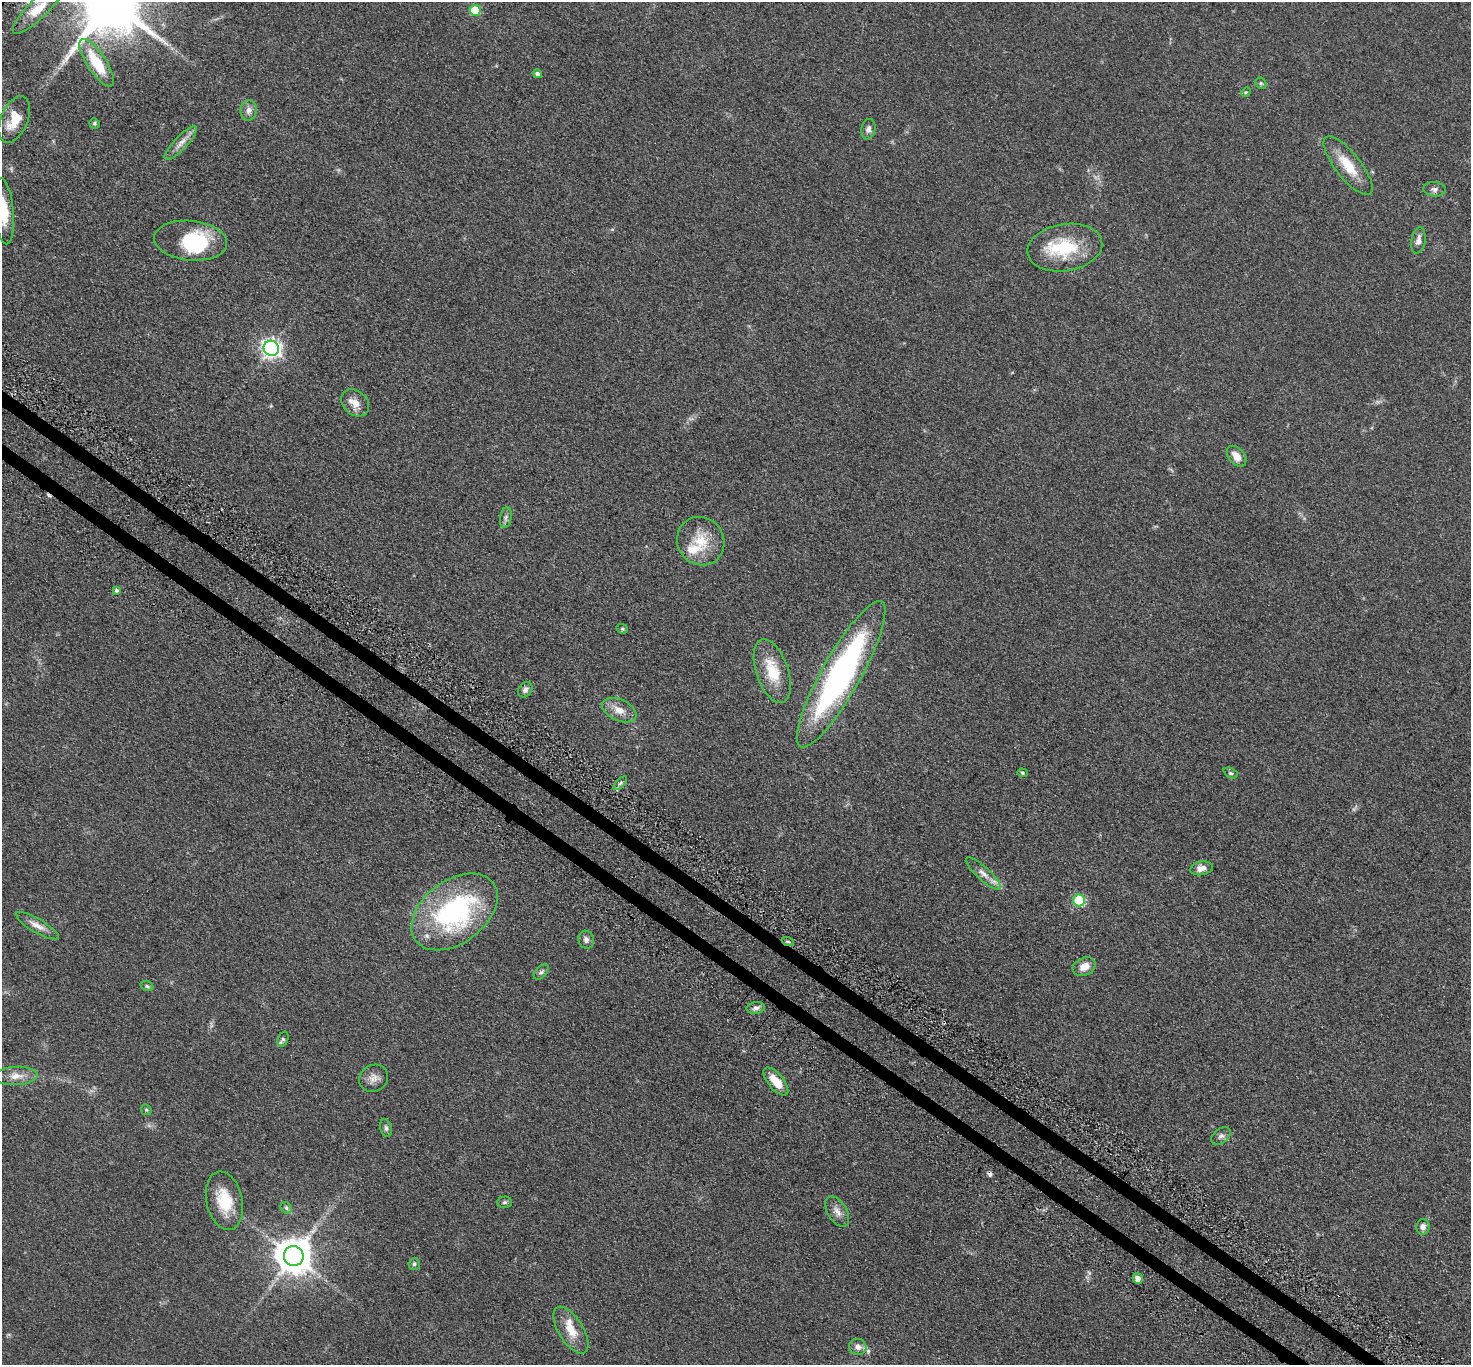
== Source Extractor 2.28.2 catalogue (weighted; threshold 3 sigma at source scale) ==
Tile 6 of 4 x 4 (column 2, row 2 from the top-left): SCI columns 1537-3005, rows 3082-4444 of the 6011 x 6022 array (HDU 1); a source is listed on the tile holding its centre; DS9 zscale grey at full resolution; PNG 1473 x 1367 px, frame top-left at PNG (2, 2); each listed source drawn as its Kron ellipse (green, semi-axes under 4 px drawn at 4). Shown black and unused: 2% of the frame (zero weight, under 3 of 5 exposures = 4% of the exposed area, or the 3 px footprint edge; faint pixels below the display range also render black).
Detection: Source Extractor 2.28.2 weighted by HDU 2 'WHT'; one run over the whole footprint, this tile lists its part. Background 0.0471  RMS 0.0071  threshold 0.0319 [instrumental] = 3 sigma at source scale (4.5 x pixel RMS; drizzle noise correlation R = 1.50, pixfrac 1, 0.05/0.05 arcsec/px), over >= 5 px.
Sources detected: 64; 1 inside a brighter object's white glare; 2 cosmic-ray / hot-pixel residue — neither listed nor drawn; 2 inside a brighter listed object's ellipse — not listed separately; the other 59 listed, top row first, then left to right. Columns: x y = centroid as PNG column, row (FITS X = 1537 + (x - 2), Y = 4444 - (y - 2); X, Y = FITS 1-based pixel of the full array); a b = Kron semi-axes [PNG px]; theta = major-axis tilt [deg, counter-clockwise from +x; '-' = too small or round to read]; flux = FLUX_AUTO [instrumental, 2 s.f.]
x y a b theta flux
39 8 35 9 45 13
475 10 5 5 - 31
97 63 28 9 -57 23
537 74 5 4 - 1.7
1261 83 6 5 - 1.1
1246 92 5 4 - 0.65
249 110 10 8 80 3.5
14 119 24 13 67 16
94 123 5 5 - 1.1
868 129 10 7 80 2.8
181 143 22 6 46 5.6
1348 166 36 12 -52 17
1434 189 11 7 -4 2.6
4 211 33 10 -85 17
1418 240 13 7 81 3.9
191 241 37 20 -6 43
1065 248 38 23 8 39
271 348 8 7 - 300
355 403 15 12 -41 7
1236 456 12 7 -49 6.9
506 518 10 5 82 2.1
701 541 25 23 -54 21
116 590 4 4 - 1.4
622 629 6 4 -20 0.95
772 671 33 16 -71 22
841 674 83 19 61 190
525 690 8 6 54 2.4
619 710 18 10 -24 7.9
1022 773 5 4 - 0.92
1231 773 7 5 -25 1.2
620 783 8 3 45 1.4
1201 868 11 7 11 4.7
983 873 23 6 -42 5.7
1079 900 6 5 - 46
454 912 48 31 37 120
37 926 24 7 -30 5.7
586 940 9 7 -73 2.6
788 942 6 4 -19 1.2
1084 967 12 8 26 6.5
541 972 9 5 45 1.6
147 986 7 5 -17 1.3
756 1008 9 5 7 2.4
283 1039 8 5 70 1.5
16 1076 21 9 3 7.5
374 1078 15 13 28 5.6
776 1081 17 7 -50 11
146 1110 6 5 - 0.91
386 1128 9 5 -76 1.7
1221 1136 11 7 38 2.7
224 1201 30 18 -77 22
504 1202 7 5 2 1.4
286 1208 6 5 - 1.2
837 1212 17 9 -58 5.2
1423 1227 8 6 80 3.6
294 1256 10 9 - 1600
414 1264 6 5 - 1.5
1138 1278 5 5 - 4.3
571 1330 26 12 -58 13
858 1347 9 8 - 3.7
Overlapping masked pixels (flux is a lower limit): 1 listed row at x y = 788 942
Isophote crosses this tile's border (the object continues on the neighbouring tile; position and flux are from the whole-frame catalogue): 2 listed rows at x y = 39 8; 4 211